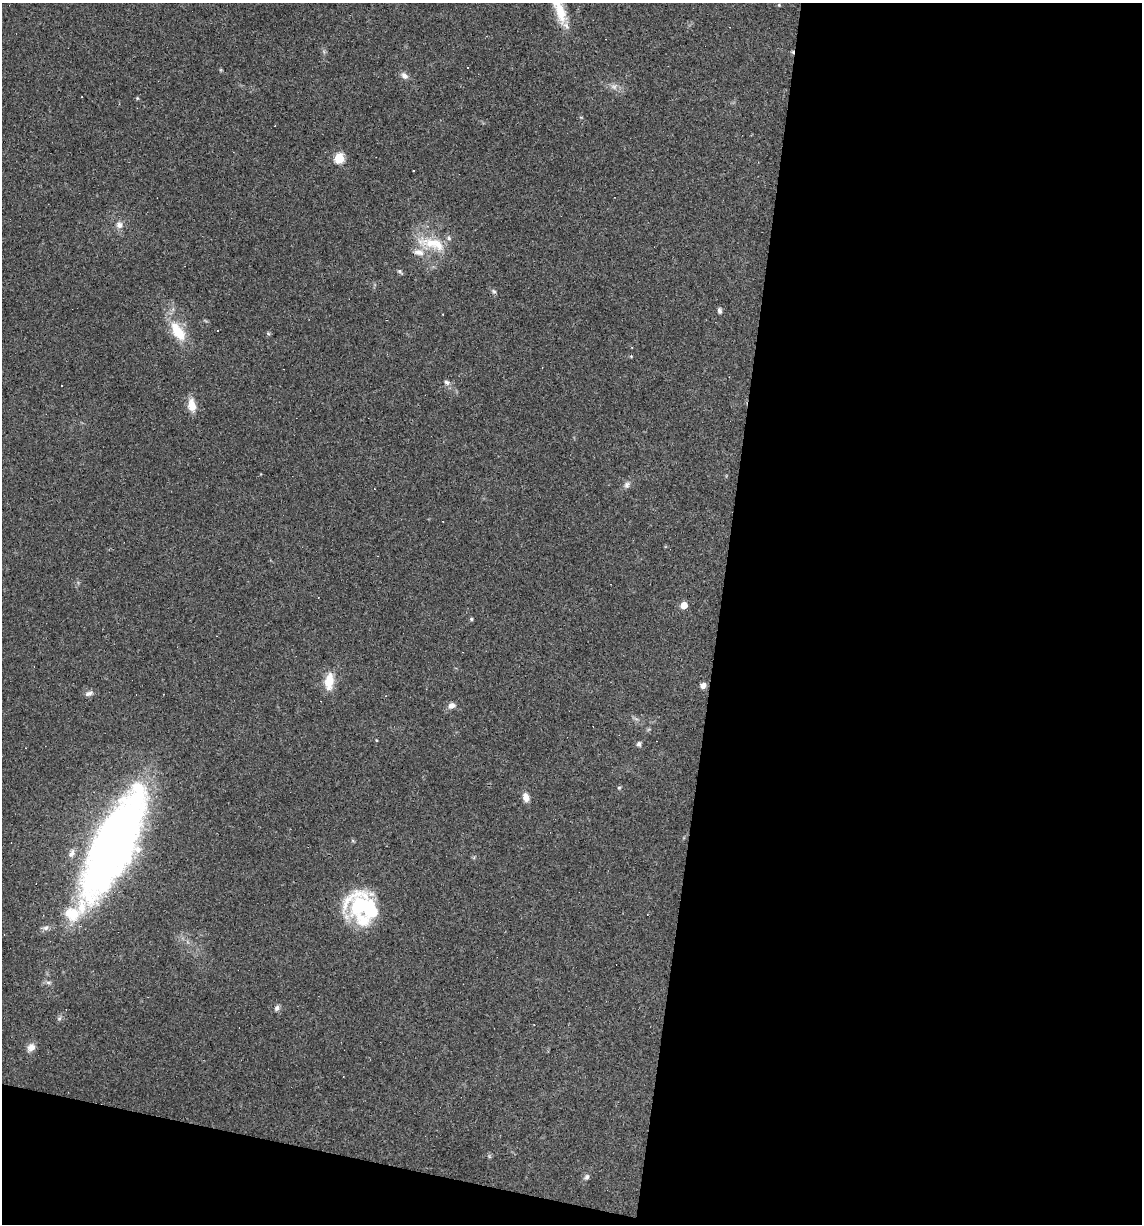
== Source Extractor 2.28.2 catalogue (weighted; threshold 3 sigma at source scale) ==
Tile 16 of 4 x 4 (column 4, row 4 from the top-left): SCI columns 3536-4675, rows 1-1222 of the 4907 x 4887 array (HDU 1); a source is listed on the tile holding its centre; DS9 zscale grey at full resolution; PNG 1144 x 1226 px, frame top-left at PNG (2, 3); no overlay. Shown black and unused: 40% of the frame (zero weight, under 3 of 4 exposures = <1% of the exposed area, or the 3 px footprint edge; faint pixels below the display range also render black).
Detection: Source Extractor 2.28.2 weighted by HDU 2 'WHT'; one run over the whole footprint, this tile lists its part. Background 0.0582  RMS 0.0049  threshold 0.022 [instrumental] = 3 sigma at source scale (4.5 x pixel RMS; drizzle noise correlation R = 1.50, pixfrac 1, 0.05/0.05 arcsec/px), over >= 5 px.
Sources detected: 47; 1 too faint to see at this stretch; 1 inside a brighter object's white glare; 9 cosmic-ray / hot-pixel residue — not listed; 4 inside a brighter listed object's ellipse — not listed separately; the other 32 listed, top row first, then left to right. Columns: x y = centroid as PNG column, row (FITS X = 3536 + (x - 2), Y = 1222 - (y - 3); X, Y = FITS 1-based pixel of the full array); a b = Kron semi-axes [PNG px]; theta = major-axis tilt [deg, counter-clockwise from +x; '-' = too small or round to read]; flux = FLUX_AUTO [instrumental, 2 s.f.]
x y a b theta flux
561 12 32 13 -82 12
404 76 10 7 -43 2.1
137 98 5 4 - 0.49
339 158 6 5 - 25
414 170 3 2 - 0.66
119 225 9 8 - 2.6
432 243 38 14 -8 15
400 271 7 5 -40 0.86
494 291 7 5 -31 0.83
720 311 7 5 -86 1.2
178 331 29 13 -56 14
268 333 6 4 -20 0.6
632 347 3 2 - 0.51
447 382 9 6 -39 1.4
192 405 16 9 -81 5.6
627 485 9 7 40 1.7
684 605 5 5 - 6.9
471 619 5 4 - 0.64
329 681 18 9 84 9.2
703 685 6 6 - 2.3
89 693 12 6 20 1.8
452 705 9 7 14 2.3
639 744 7 6 - 1.2
26 748 3 2 - 0.33
619 788 5 4 - 0.65
526 797 9 6 -72 3.9
113 844 99 31 64 420
72 853 12 7 68 2.4
362 905 40 28 -18 38
277 1008 7 6 - 1.5
31 1047 11 9 43 3.1
587 1177 7 6 - 1.3
Isophote crosses this tile's border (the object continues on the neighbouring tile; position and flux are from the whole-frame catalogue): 1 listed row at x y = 561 12